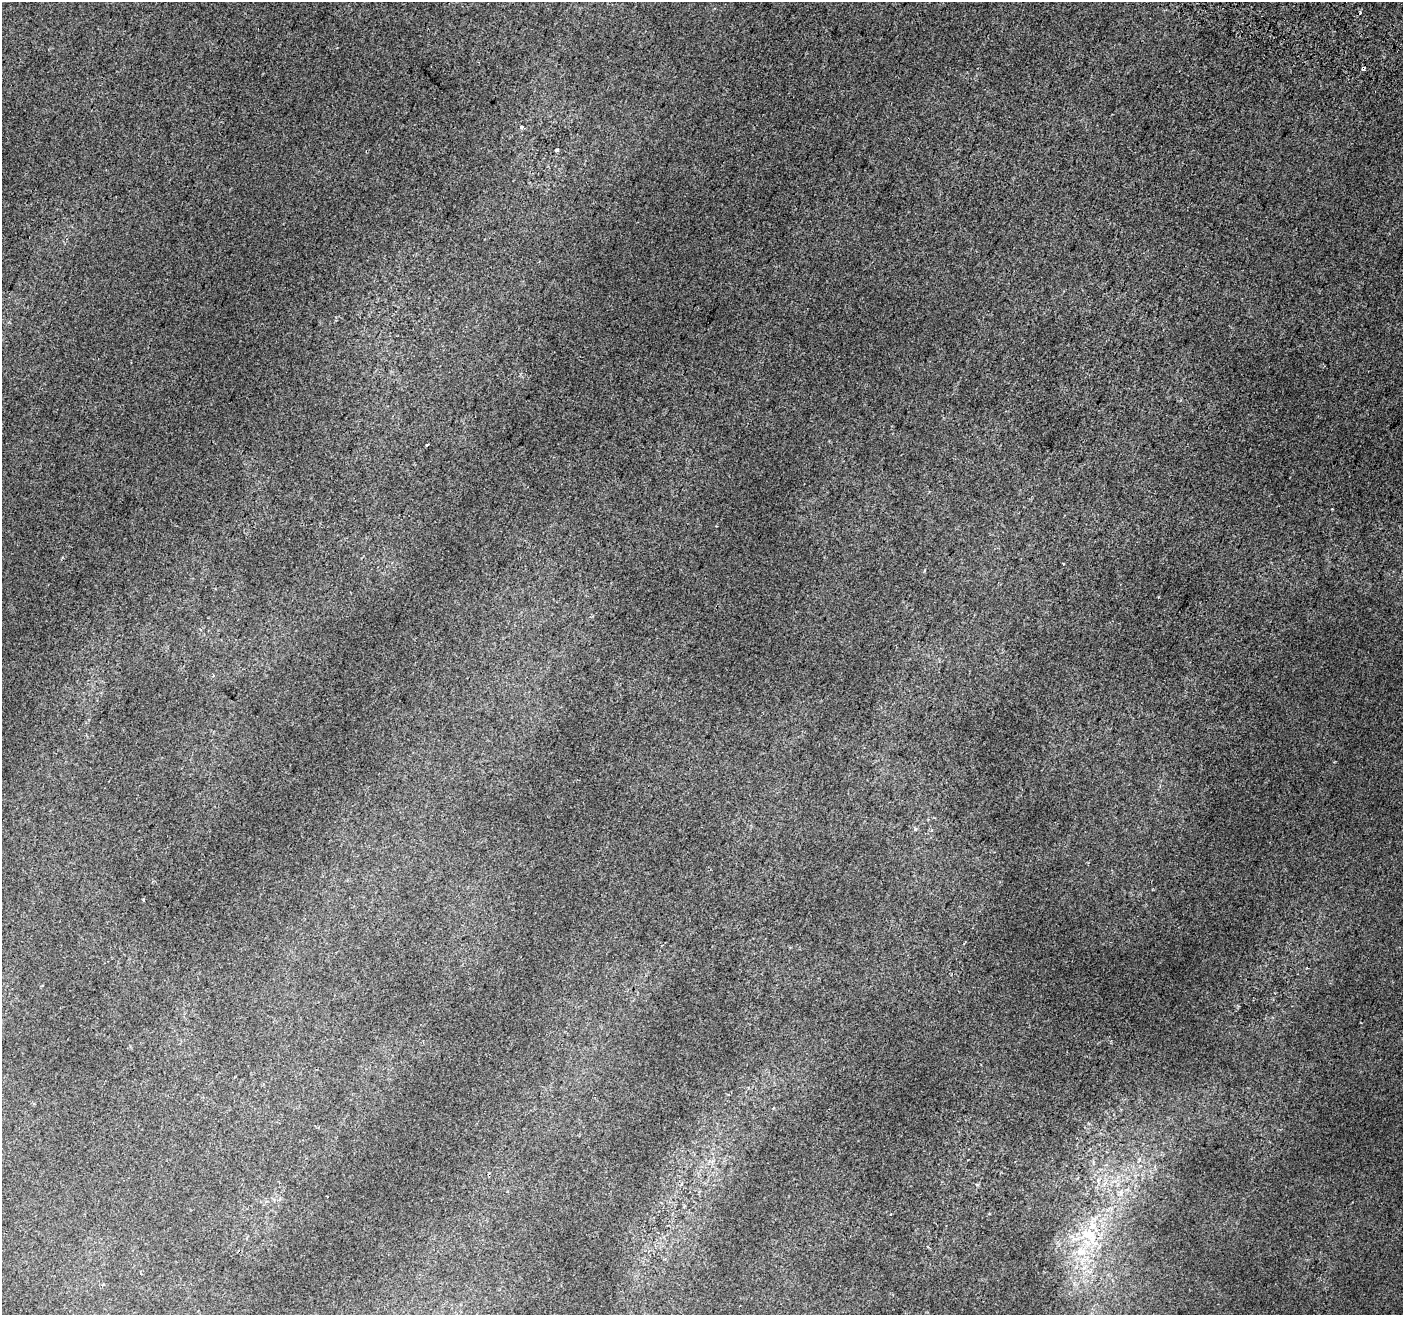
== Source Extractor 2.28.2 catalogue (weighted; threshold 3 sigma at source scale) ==
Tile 10 of 4 x 4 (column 2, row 3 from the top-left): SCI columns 1426-2826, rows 1626-2938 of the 5645 x 5810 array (HDU 1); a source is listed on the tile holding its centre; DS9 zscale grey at full resolution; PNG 1405 x 1317 px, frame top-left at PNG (2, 2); no overlay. Shown black and unused: <1% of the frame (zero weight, under 2 of 3 exposures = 2% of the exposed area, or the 3 px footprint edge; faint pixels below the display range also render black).
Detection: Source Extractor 2.28.2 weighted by HDU 2 'WHT'; one run over the whole footprint, this tile lists its part. Background 0.00278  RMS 0.0074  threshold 0.0331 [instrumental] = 3 sigma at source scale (4.5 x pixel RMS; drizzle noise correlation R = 1.50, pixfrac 1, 0.0396/0.0396 arcsec/px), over >= 5 px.
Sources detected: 11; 1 cosmic-ray / hot-pixel residue — not listed; the other 10 listed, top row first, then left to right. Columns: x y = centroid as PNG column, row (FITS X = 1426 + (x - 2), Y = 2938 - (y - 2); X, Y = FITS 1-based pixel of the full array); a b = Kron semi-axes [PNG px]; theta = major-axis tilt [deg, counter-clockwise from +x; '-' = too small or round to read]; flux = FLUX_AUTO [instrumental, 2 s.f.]
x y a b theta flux
1363 69 4 3 - 11
521 127 4 3 - 24
557 150 4 3 - 1.3
427 445 4 3 - 1.7
1332 509 2 2 - 0.51
1063 564 3 3 - 1.3
144 900 3 3 - 1.4
327 1196 2 2 - 0.49
1089 1235 28 17 -43 24
1081 1252 16 12 -4 11
Overlapping masked pixels (flux is a lower limit): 1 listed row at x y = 1363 69
Unlisted compact peaks at least as high as the median listed source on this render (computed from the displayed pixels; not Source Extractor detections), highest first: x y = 915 829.